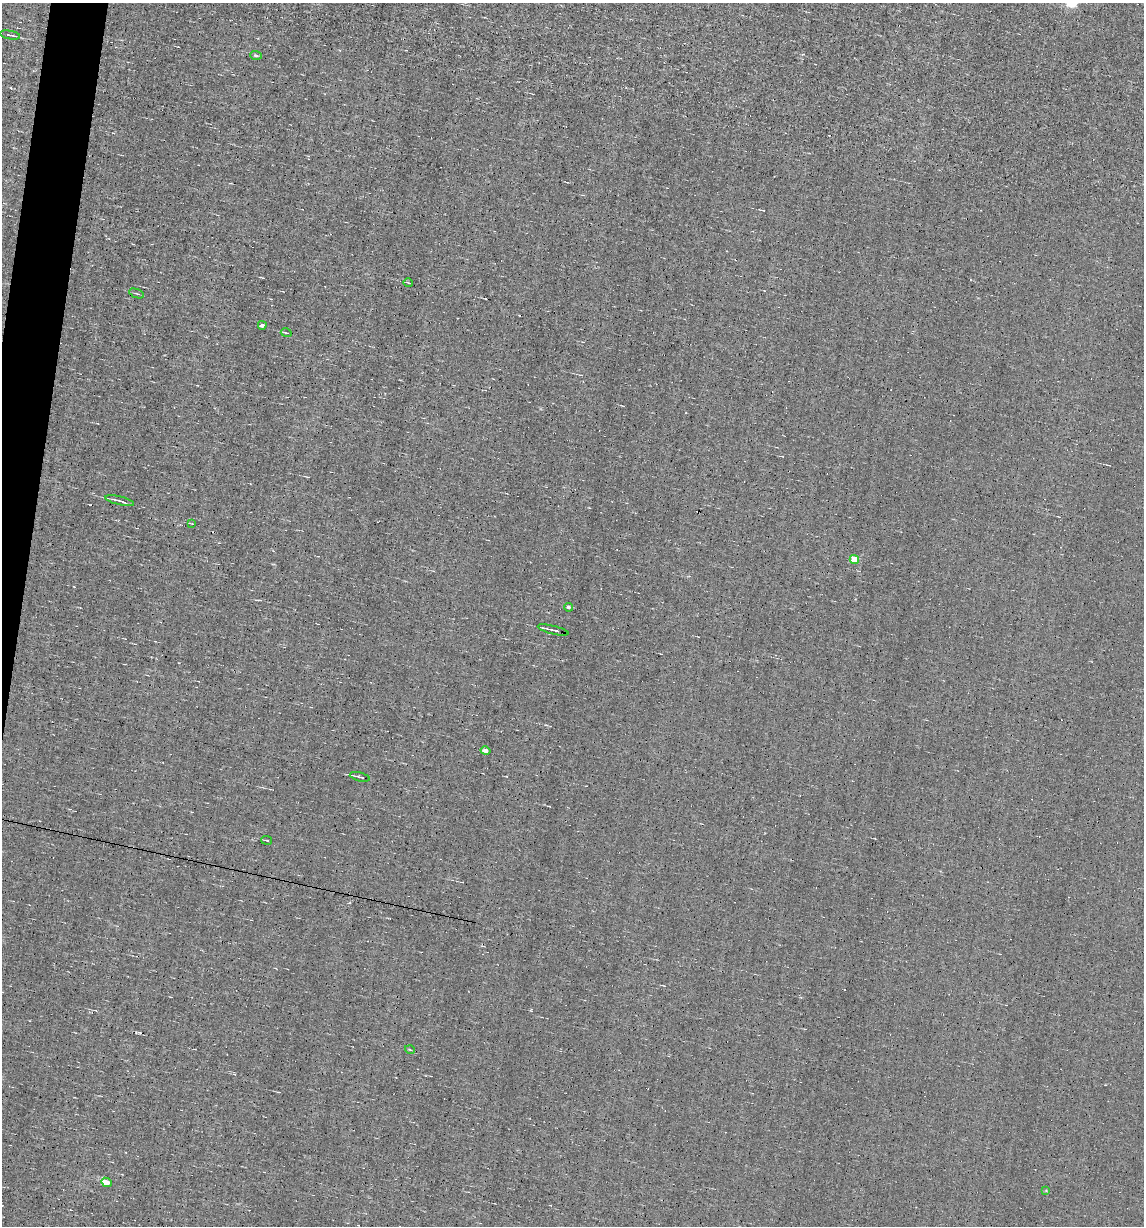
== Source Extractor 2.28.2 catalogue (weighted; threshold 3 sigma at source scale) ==
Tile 11 of 4 x 4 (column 3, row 3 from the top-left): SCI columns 2402-3543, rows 1225-2448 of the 4919 x 4895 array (HDU 1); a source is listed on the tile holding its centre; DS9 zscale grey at full resolution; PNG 1146 x 1228 px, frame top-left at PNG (2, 3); each listed source drawn as its Kron ellipse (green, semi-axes under 4 px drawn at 4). Shown black and unused: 2% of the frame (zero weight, under 5 of 9 exposures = <1% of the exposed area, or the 3 px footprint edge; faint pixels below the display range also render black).
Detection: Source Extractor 2.28.2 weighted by HDU 2 'WHT'; one run over the whole footprint, this tile lists its part. Background 0.0012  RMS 0.038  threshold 0.157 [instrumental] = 3 sigma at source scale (4.09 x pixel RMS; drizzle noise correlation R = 1.36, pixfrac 0.8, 0.05/0.05 arcsec/px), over >= 5 px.
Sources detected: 22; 5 cosmic-ray / hot-pixel residue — neither listed nor drawn; the other 17 listed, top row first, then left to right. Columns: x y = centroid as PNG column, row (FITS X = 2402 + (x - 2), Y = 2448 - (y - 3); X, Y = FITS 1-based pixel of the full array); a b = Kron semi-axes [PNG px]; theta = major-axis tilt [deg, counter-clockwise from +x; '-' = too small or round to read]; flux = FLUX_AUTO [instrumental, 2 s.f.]
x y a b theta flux
10 35 10 3 -10 8.7
256 55 6 4 -3 7.1
408 283 5 2 - 3
137 293 8 2 -22 3.7
262 325 4 3 - 9.3
286 333 5 2 - 4.4
119 501 15 3 -13 13
192 524 4 2 - 2.4
854 559 5 4 - 63
568 607 4 4 - 9.3
553 630 16 2 -13 14
486 751 5 4 - 19
360 777 10 3 -14 6.9
266 840 5 2 - 3.8
410 1050 5 3 - 3.2
106 1182 5 4 - 54
1046 1190 4 3 - 2.8